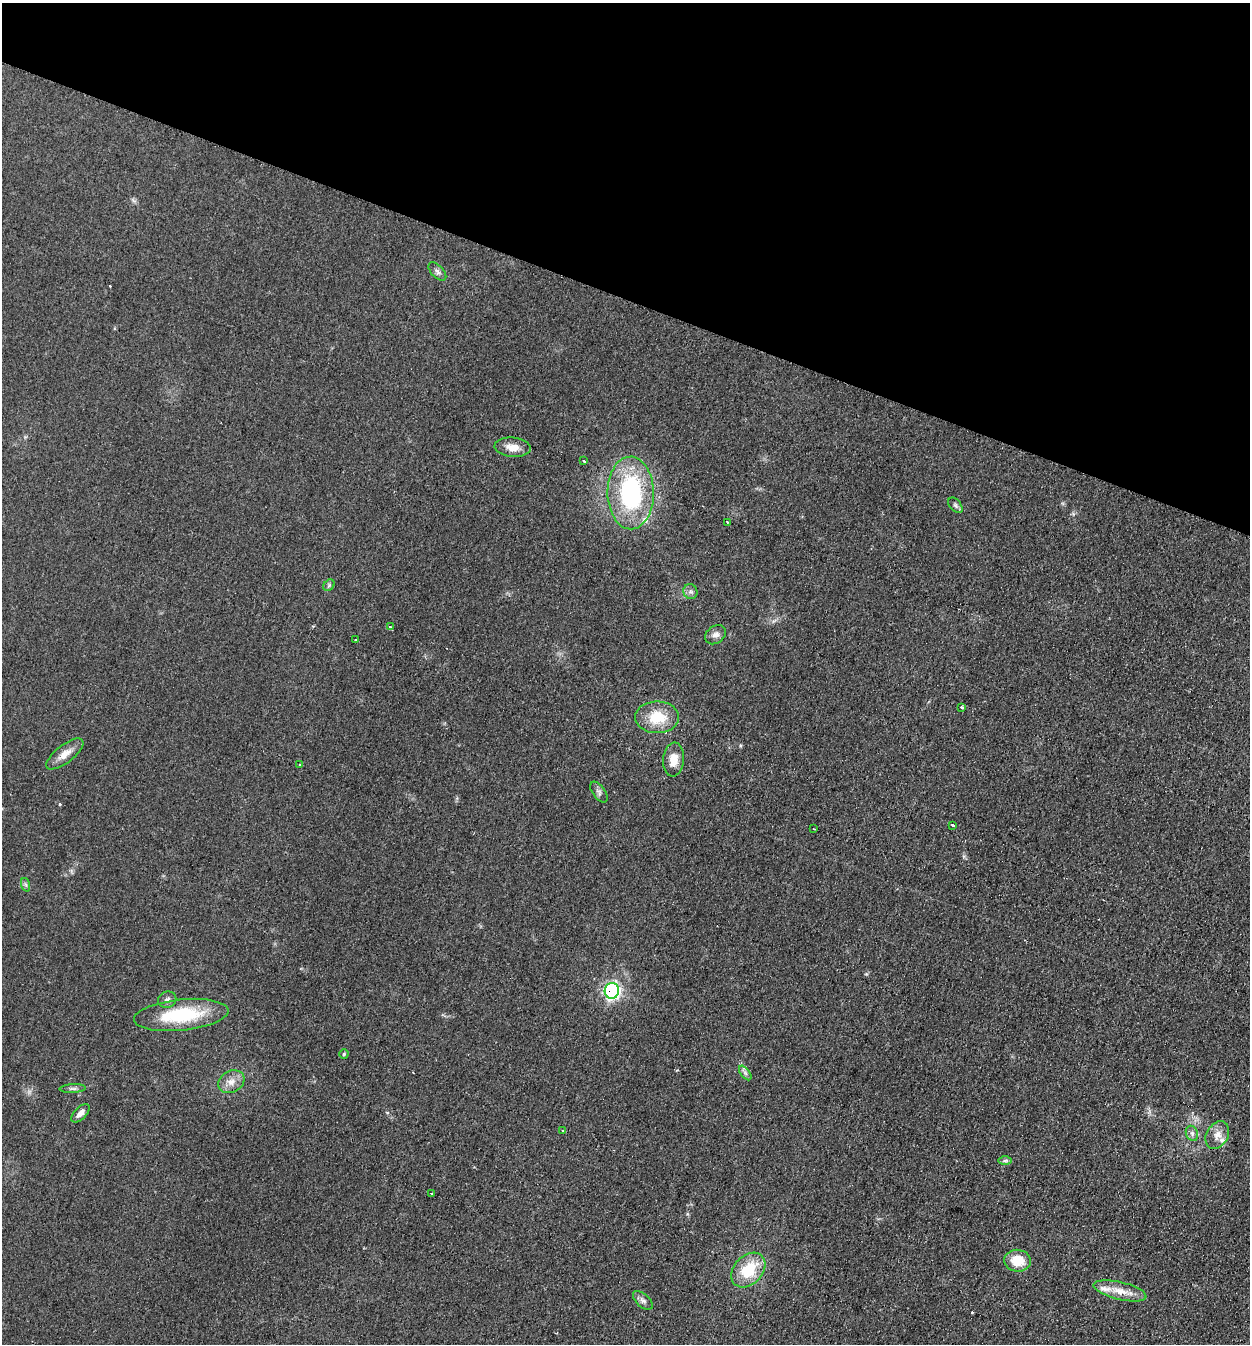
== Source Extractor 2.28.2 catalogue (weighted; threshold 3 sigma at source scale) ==
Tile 2 of 4 x 4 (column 2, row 1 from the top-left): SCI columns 1529-2776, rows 4029-5370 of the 5413 x 5374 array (HDU 1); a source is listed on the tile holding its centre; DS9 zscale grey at full resolution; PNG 1252 x 1346 px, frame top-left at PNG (2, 3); each listed source drawn as its Kron ellipse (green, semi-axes under 4 px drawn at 4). Shown black and unused: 22% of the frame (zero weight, under 2 of 3 exposures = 2% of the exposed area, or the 3 px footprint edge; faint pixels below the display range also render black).
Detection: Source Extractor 2.28.2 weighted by HDU 2 'WHT'; one run over the whole footprint, this tile lists its part. Background 0.0753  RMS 0.01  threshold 0.047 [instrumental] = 3 sigma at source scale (4.5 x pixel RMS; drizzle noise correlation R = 1.50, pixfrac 1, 0.05/0.05 arcsec/px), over >= 5 px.
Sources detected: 46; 6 cosmic-ray / hot-pixel residue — neither listed nor drawn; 3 inside a brighter listed object's ellipse — not listed separately; the other 37 listed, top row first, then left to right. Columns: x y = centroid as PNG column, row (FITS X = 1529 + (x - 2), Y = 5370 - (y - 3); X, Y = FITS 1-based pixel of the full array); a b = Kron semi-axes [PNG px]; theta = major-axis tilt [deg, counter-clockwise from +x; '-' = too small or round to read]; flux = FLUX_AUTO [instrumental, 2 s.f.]
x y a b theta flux
437 271 11 6 -46 3.5
513 447 18 9 -4 11
584 461 3 3 - 0.94
631 493 36 23 -89 130
955 505 9 5 -49 2.5
727 522 3 2 - 1.6
329 585 6 5 - 1.9
690 592 8 7 - 3
390 627 3 3 - 1.4
715 635 11 8 35 5
356 640 3 2 - 0.79
962 707 4 3 - 9.8
657 717 22 16 0 29
65 754 22 9 38 11
674 760 17 10 84 13
299 765 3 3 - 0.95
599 792 12 6 -54 3.6
953 825 4 3 - 3.4
814 829 2 2 - 0.84
26 885 7 4 -71 1.9
612 991 8 7 - 220
167 1000 9 8 - 3.7
181 1015 47 15 6 66
344 1054 4 4 - 1.4
745 1073 8 4 -53 2.6
231 1082 14 10 28 9.7
73 1089 13 4 3 2.7
80 1113 11 6 45 5.2
563 1130 3 3 - 2.4
1192 1133 8 6 -69 3.1
1217 1135 14 10 60 9.1
1005 1161 7 4 1 1.8
431 1193 3 2 - 1.4
1018 1261 13 11 -6 22
748 1270 20 14 46 37
1120 1291 27 9 -13 15
643 1300 12 6 -42 3.8
Overlapping masked pixels (flux is a lower limit): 1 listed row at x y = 612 991